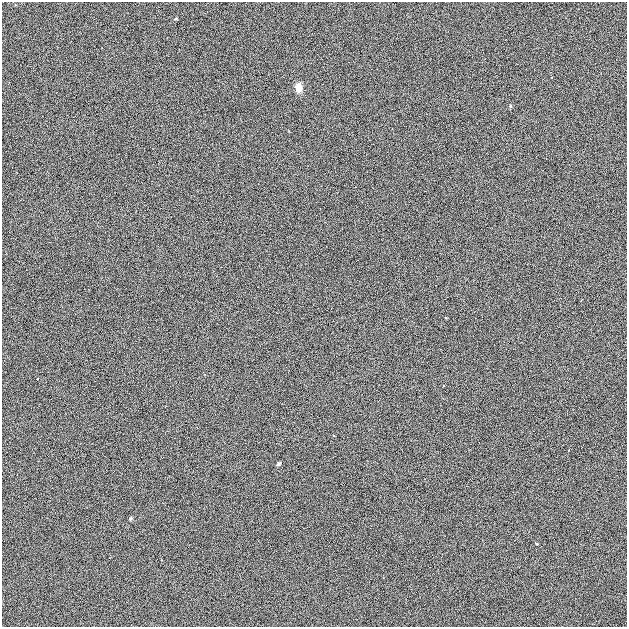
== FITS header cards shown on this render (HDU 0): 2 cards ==
NAXIS1  =                  625
NAXIS2  =                  625

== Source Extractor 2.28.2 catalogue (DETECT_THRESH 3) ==
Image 625 x 625 px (HDU 0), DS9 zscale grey, 1 PNG px = 1 image px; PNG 629 x 629 px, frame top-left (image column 1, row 625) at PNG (2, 2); no overlay
Background 1.57e-04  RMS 0.17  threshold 0.497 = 3 sigma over >= 5 px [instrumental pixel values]
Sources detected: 6; all 6 listed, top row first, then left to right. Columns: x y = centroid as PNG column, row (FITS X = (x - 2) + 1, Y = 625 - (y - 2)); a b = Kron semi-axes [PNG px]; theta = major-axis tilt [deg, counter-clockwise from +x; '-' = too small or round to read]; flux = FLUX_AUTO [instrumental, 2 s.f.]
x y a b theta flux
176 19 4 3 - 12
298 88 9 6 -86 100
510 106 5 3 - 14
334 436 3 2 - 8.6
279 464 5 4 - 19
131 518 4 4 - 16